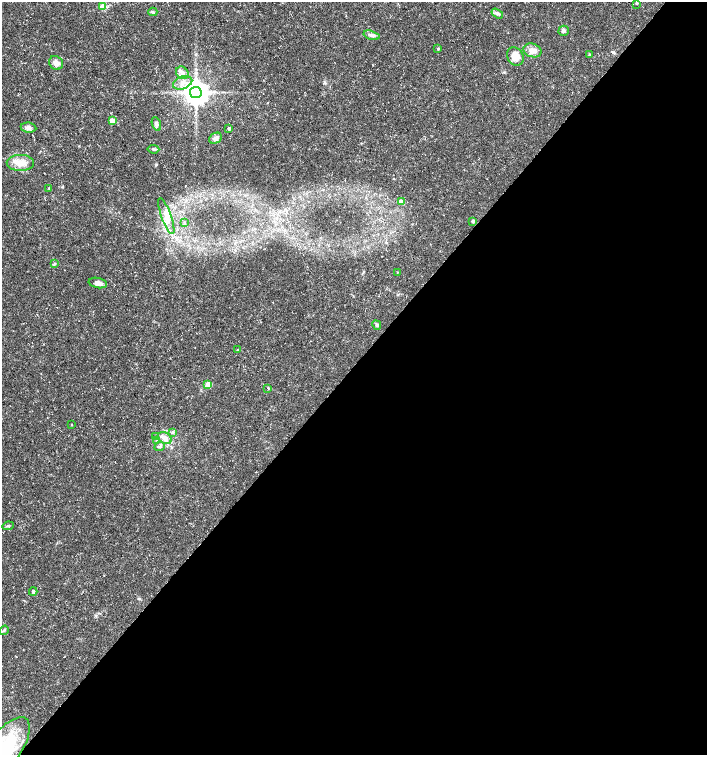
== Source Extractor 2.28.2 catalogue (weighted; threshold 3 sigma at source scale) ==
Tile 12 of 4 x 4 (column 4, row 3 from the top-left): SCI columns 4390-5798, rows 1513-3017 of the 6027 x 6026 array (HDU 1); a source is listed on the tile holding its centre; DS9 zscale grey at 2 x 2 block average (1 PNG px = mean of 2 x 2 image px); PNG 709 x 757 px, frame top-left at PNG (2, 2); each listed source drawn as its Kron ellipse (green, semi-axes under 4 px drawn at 4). Shown black and unused: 52% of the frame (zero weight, under 3 of 5 exposures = <1% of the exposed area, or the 3 px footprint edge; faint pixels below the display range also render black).
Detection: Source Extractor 2.28.2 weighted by HDU 2 'WHT'; one run over the whole footprint, this tile lists its part. Background 0.0133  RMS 0.0019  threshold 0.00841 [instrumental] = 3 sigma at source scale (4.5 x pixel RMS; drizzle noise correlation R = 1.50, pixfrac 1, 0.0396/0.0396 arcsec/px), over >= 5 px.
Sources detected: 46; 3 inside a brighter listed object's ellipse — not listed separately; the other 43 listed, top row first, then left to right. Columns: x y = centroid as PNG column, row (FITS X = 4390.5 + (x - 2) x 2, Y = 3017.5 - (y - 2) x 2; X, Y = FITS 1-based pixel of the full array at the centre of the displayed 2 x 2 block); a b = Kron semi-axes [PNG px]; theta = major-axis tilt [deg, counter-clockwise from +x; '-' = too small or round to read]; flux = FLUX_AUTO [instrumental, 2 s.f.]
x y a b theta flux
636 3 3 3 - 0.34
103 6 3 3 - 14
153 12 4 4 - 0.59
497 13 6 4 -32 1
564 31 5 5 - 1.2
372 35 8 4 -16 1.5
438 49 3 3 - 0.38
532 50 9 6 -16 3.2
589 54 3 2 - 0.32
515 56 10 7 -61 5.4
56 63 7 6 - 2.3
182 73 7 5 -46 2
183 83 10 6 22 2.9
196 92 6 5 - 610
112 120 3 3 - 6.2
156 124 7 3 -70 0.92
28 128 8 5 -7 1.6
229 128 2 2 - 0.74
215 138 7 5 26 1.4
153 149 6 3 -7 0.73
20 163 13 8 0 4.9
49 188 3 3 - 0.32
401 202 3 3 - 4.6
166 216 19 5 -70 4.2
473 221 3 3 - 1.4
185 223 4 3 - 0.52
55 263 3 2 - 0.36
397 272 3 2 - 0.24
98 283 9 5 -11 2.6
377 325 5 4 - 0.73
238 350 4 3 - 0.54
208 384 3 3 - 9.3
268 388 3 2 - 0.32
71 425 3 2 - 0.2
172 432 4 3 - 0.59
156 437 4 3 - 0.63
165 438 7 5 -30 2.9
157 440 3 3 - 0.51
160 447 6 3 24 0.78
8 526 6 3 9 0.59
33 591 4 3 - 0.93
4 630 5 3 - 0.6
3 750 39 16 54 36
Isophote crosses this tile's border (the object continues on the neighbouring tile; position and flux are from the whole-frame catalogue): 1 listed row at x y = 3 750
Diffuse or blended objects may show on this block-average render without a row.